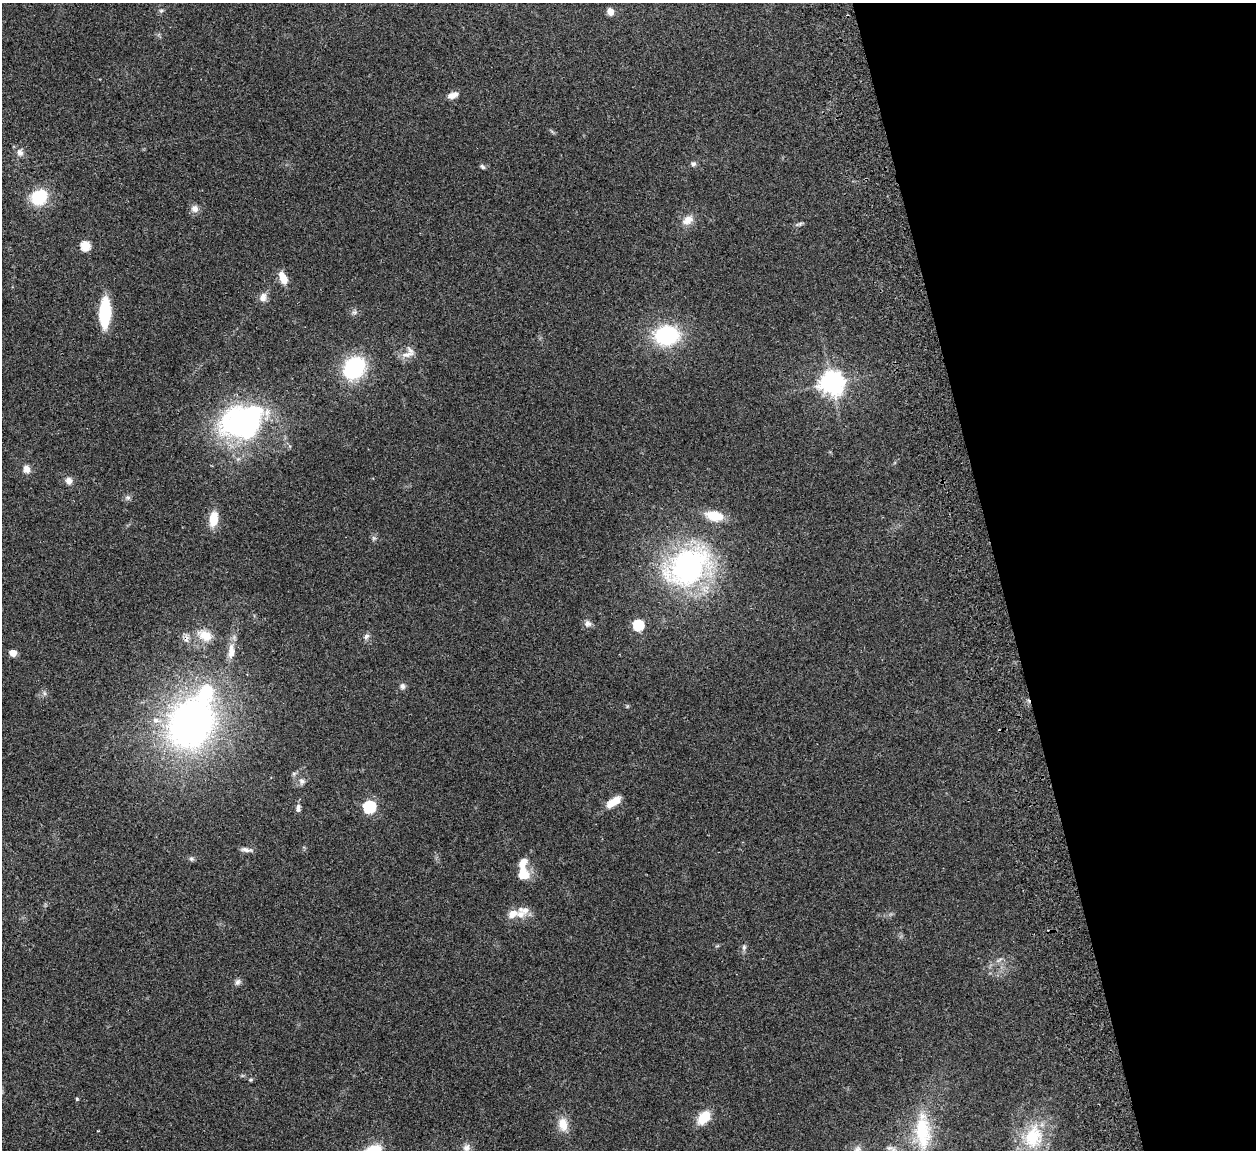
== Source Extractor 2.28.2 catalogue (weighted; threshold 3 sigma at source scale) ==
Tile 12 of 4 x 4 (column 4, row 3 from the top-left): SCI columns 3820-5073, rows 1311-2458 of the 5132 x 5030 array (HDU 1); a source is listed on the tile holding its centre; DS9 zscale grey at full resolution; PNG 1258 x 1152 px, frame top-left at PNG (2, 3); no overlay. Shown black and unused: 21% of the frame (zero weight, under 2 of 3 exposures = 3% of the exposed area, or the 3 px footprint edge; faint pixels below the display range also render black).
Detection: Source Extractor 2.28.2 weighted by HDU 2 'WHT'; one run over the whole footprint, this tile lists its part. Background 0.176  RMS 0.011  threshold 0.0488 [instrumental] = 3 sigma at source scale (4.5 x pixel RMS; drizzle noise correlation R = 1.50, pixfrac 1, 0.05/0.05 arcsec/px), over >= 5 px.
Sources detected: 61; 1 inside a brighter object's white glare — not listed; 3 inside a brighter listed object's ellipse — not listed separately; the other 57 listed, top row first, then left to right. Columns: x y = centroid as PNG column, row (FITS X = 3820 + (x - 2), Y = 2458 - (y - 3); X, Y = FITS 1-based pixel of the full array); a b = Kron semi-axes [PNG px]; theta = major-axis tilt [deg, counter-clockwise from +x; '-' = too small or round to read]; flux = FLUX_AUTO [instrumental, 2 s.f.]
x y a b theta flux
161 11 7 4 1 1.7
610 11 5 4 - 20
452 95 12 7 17 7
20 153 10 8 -78 5.2
693 164 7 6 - 2.7
482 167 8 4 -45 1.8
39 197 14 12 30 48
195 209 9 9 - 5.9
688 220 16 11 37 11
799 224 11 3 19 2.2
85 246 5 5 - 56
283 278 16 8 -68 12
263 297 12 9 70 6.6
105 312 21 8 88 85
354 312 7 6 - 2.5
666 335 22 17 3 91
407 354 20 7 13 8.7
354 368 19 15 54 100
832 383 8 7 - 940
244 423 57 40 8 210
26 469 10 8 -71 6.2
69 481 8 8 - 5.8
128 498 7 4 0 2.2
714 516 19 10 -11 25
213 519 17 9 81 19
374 538 6 6 - 2.2
688 567 53 38 36 230
588 624 9 9 - 4.7
638 625 6 5 - 96
205 635 21 13 -27 18
366 636 9 6 39 3.4
231 651 23 9 87 13
13 653 5 4 - 18
402 686 8 7 - 3.3
44 693 7 4 -72 2
156 720 8 7 - 5.7
191 724 41 33 59 470
302 781 9 8 - 4.1
614 802 17 8 33 16
369 807 6 6 - 150
298 808 12 5 87 3.7
246 850 15 5 -10 4.7
191 859 7 5 -21 2.3
523 863 14 9 60 11
524 875 12 11 - 20
520 914 13 11 -3 11
744 947 8 6 75 2.7
999 960 10 4 30 2.7
238 982 9 7 65 3.3
251 1080 6 5 - 1.5
77 1099 4 4 - 1.2
704 1117 15 10 50 24
563 1124 16 11 -78 15
923 1133 48 20 -86 53
1033 1137 32 25 71 53
467 1148 10 9 - 5.8
857 1149 11 9 60 5.2
Overlapping masked pixels (flux is a lower limit): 1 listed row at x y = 205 635
Isophote crosses this tile's border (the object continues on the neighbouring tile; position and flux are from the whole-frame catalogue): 1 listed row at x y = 857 1149